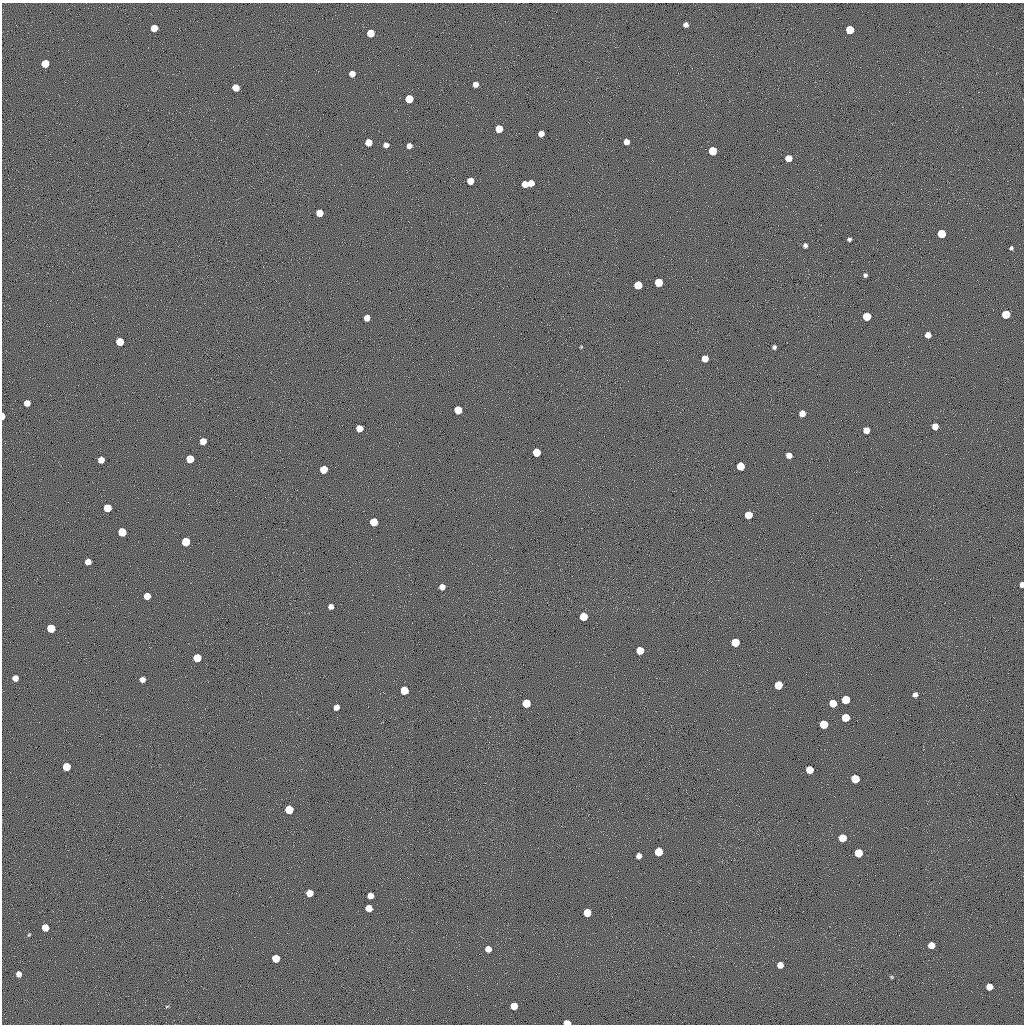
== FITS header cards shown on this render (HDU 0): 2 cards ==
NAXIS1  =                 1022 / length of data axis 1
NAXIS2  =                 1022 / length of data axis 2

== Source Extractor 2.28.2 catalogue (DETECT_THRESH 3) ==
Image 1022 x 1022 px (HDU 0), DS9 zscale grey, 1 PNG px = 1 image px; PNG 1026 x 1026 px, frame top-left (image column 1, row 1022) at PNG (2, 3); no overlay
Background 0.528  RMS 90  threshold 271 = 3 sigma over >= 5 px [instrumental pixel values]
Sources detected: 100; all 100 listed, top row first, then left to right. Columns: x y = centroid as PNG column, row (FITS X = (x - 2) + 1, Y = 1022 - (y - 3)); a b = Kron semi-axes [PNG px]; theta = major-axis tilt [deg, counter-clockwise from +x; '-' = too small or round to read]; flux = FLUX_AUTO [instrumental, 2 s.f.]
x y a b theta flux
686 25 5 4 - 26000
154 28 5 5 - 92000
850 30 5 5 - 190000
370 33 5 5 - 120000
45 63 5 5 - 120000
352 74 5 5 - 49000
475 84 5 5 - 35000
236 88 5 5 - 89000
409 99 6 5 - 160000
499 129 5 5 - 100000
541 133 5 5 - 41000
368 142 5 5 - 85000
626 142 5 5 - 39000
386 145 5 5 - 30000
409 146 5 5 - 32000
712 151 6 5 - 170000
788 158 5 5 - 67000
470 181 5 5 - 65000
531 183 5 5 - 63000
525 184 5 5 - 63000
319 213 5 5 - 82000
941 234 6 5 - 190000
849 239 4 3 - 14000
805 245 5 4 - 17000
1011 248 4 4 - 10000
865 275 4 4 - 13000
659 282 6 5 - 170000
638 285 6 5 - 160000
1006 314 6 5 - 190000
867 316 6 5 - 150000
367 318 5 5 - 49000
928 335 5 5 - 47000
120 342 5 5 - 140000
581 347 4 3 - 4900
774 347 4 4 - 14000
705 358 5 5 - 65000
27 403 5 5 - 48000
458 410 5 5 - 140000
802 413 5 5 - 51000
3 416 5 3 - 49000
935 426 5 5 - 57000
359 428 5 5 - 84000
866 430 5 5 - 53000
203 441 5 5 - 65000
536 452 5 5 - 170000
789 455 5 5 - 39000
190 459 5 5 - 130000
101 460 5 5 - 56000
740 466 5 5 - 150000
323 469 5 5 - 130000
107 508 5 5 - 150000
748 515 5 5 - 140000
374 522 6 5 - 180000
122 532 6 5 - 170000
186 542 6 5 - 190000
88 562 5 5 - 47000
1022 585 5 4 - 32000
442 587 5 5 - 36000
147 596 5 5 - 79000
331 606 5 5 - 31000
583 617 5 5 - 150000
51 628 6 6 - 190000
735 642 6 6 - 190000
640 650 5 5 - 140000
197 658 6 5 - 160000
15 678 5 5 - 46000
142 679 5 5 - 35000
778 685 6 5 - 160000
404 690 6 5 - 160000
915 695 5 4 - 24000
846 700 6 5 - 190000
526 703 6 5 - 190000
833 703 5 5 - 130000
336 707 5 5 - 41000
845 718 6 5 - 140000
824 724 6 5 - 180000
66 767 5 5 - 150000
810 770 5 5 - 120000
855 779 6 6 - 200000
289 809 6 5 - 180000
842 838 6 5 - 120000
659 852 6 5 - 190000
858 853 6 5 - 190000
639 856 5 5 - 33000
309 893 5 5 - 82000
370 896 5 5 - 53000
369 908 5 5 - 80000
587 913 5 5 - 140000
45 927 5 5 - 100000
29 935 5 4 - 5800
931 945 5 5 - 72000
488 949 5 5 - 58000
276 958 5 5 - 130000
780 965 5 5 - 54000
19 974 5 5 - 34000
892 977 5 4 - 6800
989 987 5 5 - 72000
167 1006 5 3 - 5600
514 1006 5 5 - 100000
567 1023 5 4 - 90000
At the frame edge (FLAGS 8, measured only in part): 3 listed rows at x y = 3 416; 1022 585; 567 1023